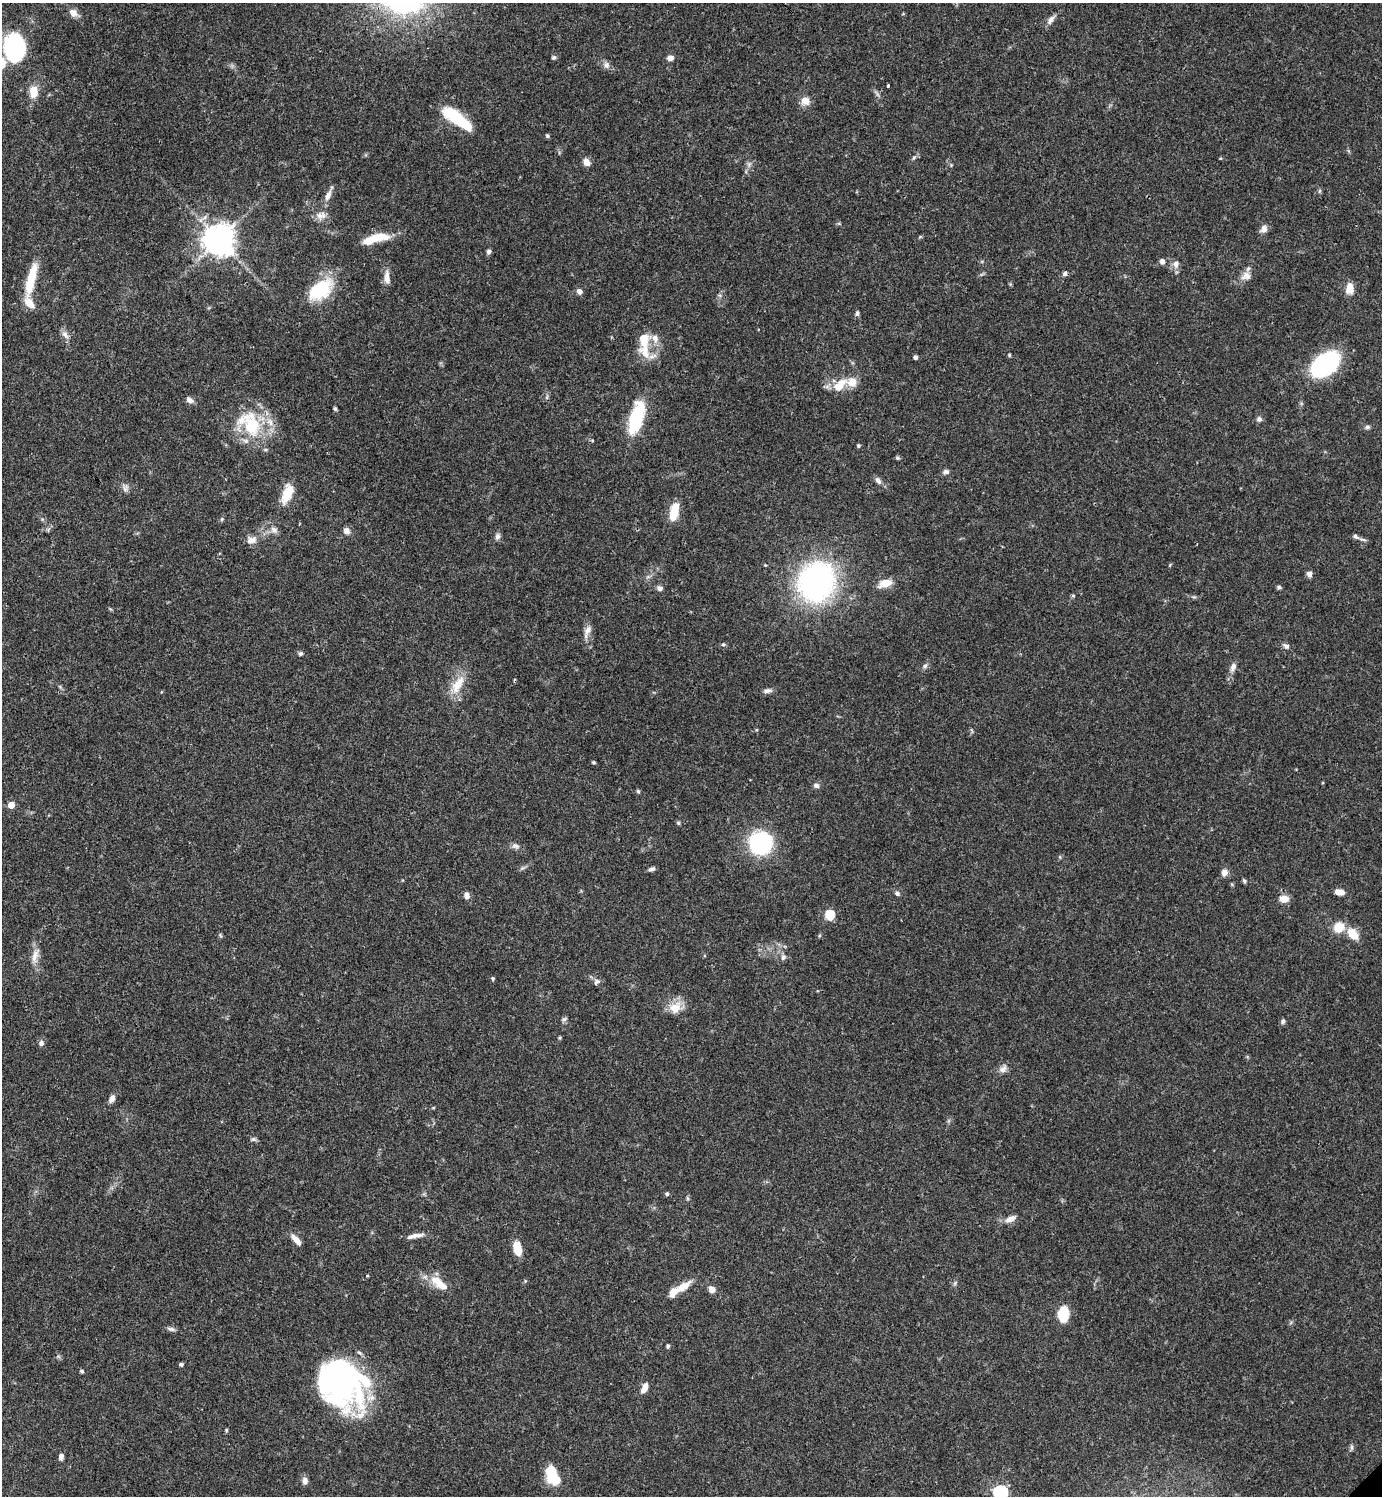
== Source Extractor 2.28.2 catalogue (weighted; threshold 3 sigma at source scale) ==
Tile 11 of 4 x 4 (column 3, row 3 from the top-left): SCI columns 3062-4441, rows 1495-2988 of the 5980 x 5981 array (HDU 1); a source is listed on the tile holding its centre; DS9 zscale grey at full resolution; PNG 1384 x 1498 px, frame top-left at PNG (2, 3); no overlay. Shown black and unused: <1% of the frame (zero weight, under 3 of 4 exposures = <1% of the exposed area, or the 3 px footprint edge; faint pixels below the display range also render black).
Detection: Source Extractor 2.28.2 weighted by HDU 2 'WHT'; one run over the whole footprint, this tile lists its part. Background 0.0381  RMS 0.0026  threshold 0.0118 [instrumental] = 3 sigma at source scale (4.5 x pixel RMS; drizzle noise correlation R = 1.50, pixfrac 1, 0.05/0.05 arcsec/px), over >= 5 px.
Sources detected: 140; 2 inside a brighter object's white glare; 2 cosmic-ray / hot-pixel residue — not listed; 11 inside a brighter listed object's ellipse — not listed separately; the other 125 listed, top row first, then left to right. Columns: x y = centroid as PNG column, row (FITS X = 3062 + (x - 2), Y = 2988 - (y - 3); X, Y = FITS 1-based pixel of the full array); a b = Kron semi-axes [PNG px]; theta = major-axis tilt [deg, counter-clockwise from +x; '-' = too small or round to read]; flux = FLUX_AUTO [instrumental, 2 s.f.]
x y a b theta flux
73 13 10 8 -33 2
1051 20 13 6 51 1.4
14 48 16 13 -79 60
554 57 6 6 - 0.45
670 58 6 5 - 1.5
2 64 22 18 16 5.5
606 65 9 7 -76 1.1
888 86 3 3 - 0.32
34 92 14 10 88 3.4
805 101 10 9 - 2.3
457 118 34 10 -37 15
547 136 5 4 - 0.43
914 158 7 4 45 0.45
586 162 8 6 -57 2
749 164 7 5 46 0.69
1319 191 6 4 88 0.39
328 196 14 7 66 1.8
319 216 12 11 - 2.1
1264 229 10 7 52 1.5
379 237 25 10 4 5.8
219 239 9 9 - 420
489 252 6 6 - 0.66
1162 261 6 5 - 1.1
1176 264 11 8 81 1.5
1246 276 14 12 10 2.1
387 277 19 7 -88 2.1
31 279 41 9 76 8.3
1350 288 13 8 84 3
320 290 29 17 36 15
579 292 6 6 - 1.2
857 313 6 5 - 0.6
65 335 13 7 -51 1.3
644 344 36 14 -89 7.2
1009 355 5 4 - 0.3
915 357 4 4 - 0.86
1325 364 31 18 41 30
840 385 22 12 44 5
547 397 6 4 72 0.43
190 400 8 6 -39 1.3
335 409 5 4 - 0.43
636 418 35 13 74 17
1259 419 8 7 - 0.8
252 426 40 22 -77 15
1367 427 7 5 0 0.63
858 446 4 4 - 0.5
897 458 6 5 - 0.39
946 472 8 6 5 0.75
878 480 12 7 -55 1.1
125 488 13 7 -77 1
287 494 22 10 69 5.9
674 510 18 9 78 5.3
222 519 6 4 71 0.35
274 530 11 8 -29 1.3
346 531 9 7 -49 1.3
497 536 9 6 71 0.89
1362 539 11 4 -7 0.61
251 540 13 9 18 2
1309 574 7 6 - 0.98
816 582 30 27 66 79
885 583 14 8 15 4
1279 587 5 5 - 0.46
660 588 6 6 - 0.96
1073 596 5 3 - 0.31
1194 597 6 4 -17 0.39
587 631 20 7 67 1.7
723 644 5 5 - 0.38
1286 646 9 7 -38 0.86
300 653 6 5 - 0.55
925 666 7 6 - 0.72
1233 667 12 7 68 1.4
457 685 29 12 59 5.5
767 691 11 5 8 1
593 762 5 4 - 0.36
816 785 8 6 -23 0.79
638 791 5 4 - 0.34
11 805 5 4 - 3.9
678 823 6 5 - 0.37
760 843 16 14 29 39
515 846 11 7 -7 0.98
652 869 8 4 8 0.78
1224 873 9 7 67 1.5
1244 881 6 4 -51 0.44
1339 892 8 5 -5 2.7
897 893 6 5 - 0.64
467 895 9 6 -83 1.1
1284 899 9 7 -1 2.9
830 915 10 10 - 4.5
1338 927 11 10 - 4.6
1353 934 16 10 -49 4.1
35 956 23 8 74 2.5
783 957 8 6 84 0.79
493 978 5 4 - 0.37
596 982 10 6 46 0.76
675 1008 18 14 27 3.9
564 1019 8 5 17 0.58
1283 1021 6 6 - 0.64
560 1038 5 4 - 0.32
41 1043 7 6 - 0.9
1003 1069 12 8 49 1.4
112 1099 9 7 61 1.2
433 1108 5 3 - 0.24
253 1139 8 6 -14 0.58
667 1194 6 5 - 0.42
687 1198 6 4 -71 0.35
1011 1219 13 7 25 1.8
417 1235 16 6 8 1.6
296 1240 13 5 -49 2.3
517 1249 13 7 -76 5
439 1283 28 10 -39 4.9
955 1283 7 4 47 0.44
684 1286 21 9 35 3.7
712 1289 6 6 - 2
1063 1315 16 11 -87 6.1
171 1329 11 5 -17 0.78
668 1346 5 4 - 0.49
181 1364 5 4 - 0.55
82 1371 5 4 - 0.44
338 1382 54 36 -51 68
644 1388 12 6 67 2.2
226 1430 5 4 - 0.3
1352 1447 7 4 -90 0.51
61 1456 7 5 78 1.1
551 1472 19 11 87 7.1
305 1481 10 7 -82 1.1
1000 1492 6 6 - 49
Isophote crosses this tile's border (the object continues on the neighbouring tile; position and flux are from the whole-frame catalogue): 2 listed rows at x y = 2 64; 1000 1492